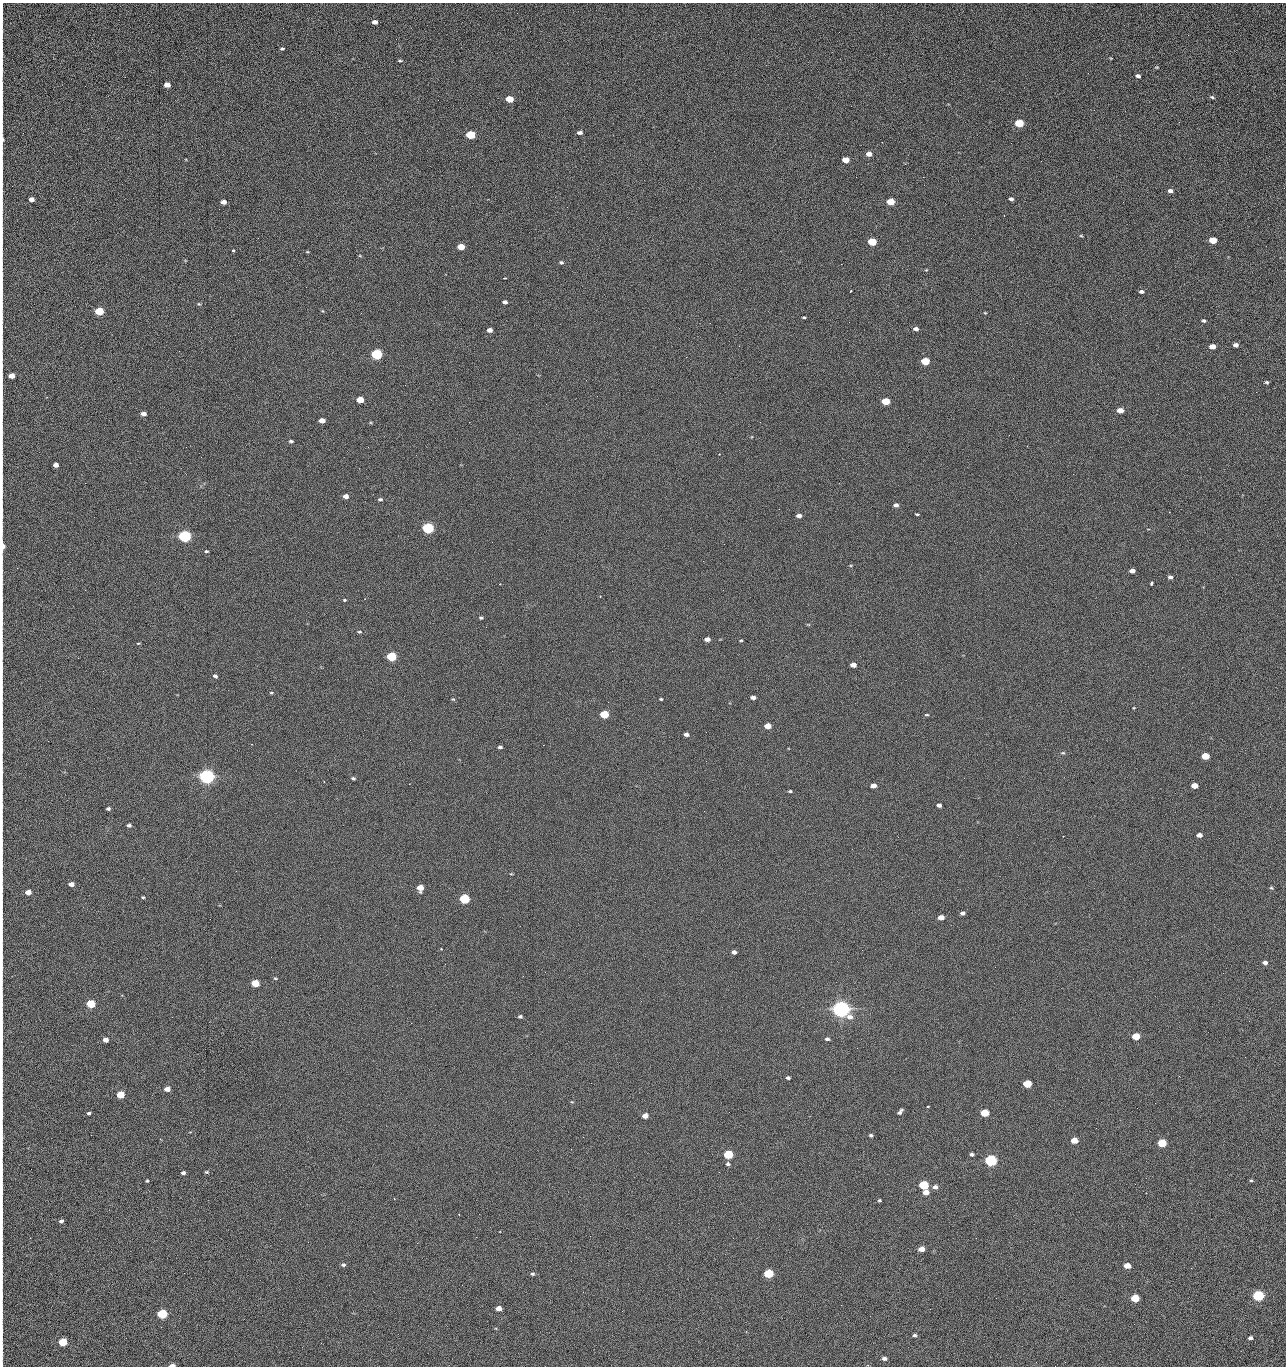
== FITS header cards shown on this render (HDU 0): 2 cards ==
NAXIS1  =                 1284 /fastest changing axis
NAXIS2  =                 1364 /next to fastest changing axis

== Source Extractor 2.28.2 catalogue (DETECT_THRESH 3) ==
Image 1284 x 1364 px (HDU 0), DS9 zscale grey, 1 PNG px = 1 image px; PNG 1288 x 1368 px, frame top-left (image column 1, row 1364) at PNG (2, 3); no overlay
Background 122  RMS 14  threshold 43.2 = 3 sigma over >= 5 px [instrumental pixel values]
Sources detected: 231; all 231 listed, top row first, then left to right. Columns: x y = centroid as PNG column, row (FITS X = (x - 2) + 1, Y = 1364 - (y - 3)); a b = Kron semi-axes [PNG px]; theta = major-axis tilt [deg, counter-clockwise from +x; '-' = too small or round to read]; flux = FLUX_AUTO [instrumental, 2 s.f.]
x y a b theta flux
2 19 23 2 90 3.7e+03
375 22 5 4 - 4.7e+03
1188 35 2 2 - 1.3e+03
282 49 4 3 - 1.4e+03
2 54 14 2 90 2.5e+03
1111 58 5 3 - 7.0e+02
400 61 5 3 - 1.3e+03
1157 67 5 4 - 9.2e+02
2 71 14 2 90 2.3e+03
1138 76 5 3 - 2.7e+03
2 85 13 2 90 2.3e+03
167 85 5 4 - 8.7e+03
1212 97 6 4 -16 1.5e+03
509 99 5 4 - 2.3e+04
2 112 21 2 90 3.9e+03
1179 122 3 2 - 1.3e+03
1019 123 6 4 -6 4.5e+04
580 133 5 3 - 3.4e+03
470 135 6 4 -2 5.4e+04
2 139 9 3 90 3.0e+03
882 142 3 2 - 9.4e+02
869 154 6 5 - 6.6e+03
846 160 5 4 - 1.6e+04
1041 161 2 2 - 1.8e+03
2 170 15 2 90 2.8e+03
856 177 2 2 - 2.2e+03
923 177 2 2 - 1.8e+04
1170 191 5 4 - 3.5e+03
2 196 9 2 90 1.5e+03
31 199 5 4 - 5.0e+03
1011 199 4 3 - 2.6e+03
223 202 5 4 - 6.1e+03
891 202 5 4 - 2.8e+04
1123 202 3 2 - 9.4e+02
2 232 19 2 90 3.1e+03
1081 236 5 3 - 9.4e+02
1213 240 5 4 - 2.4e+04
872 242 6 4 -5 4.2e+04
461 247 5 4 - 2.0e+04
233 251 3 3 - 2.9e+03
307 252 5 3 - 7.5e+02
360 256 5 3 - 7.8e+02
561 262 5 4 - 1.8e+03
841 264 2 2 - 2.6e+04
926 270 4 3 - 7.6e+02
2 276 15 2 90 2.4e+03
504 278 3 2 - 1.1e+03
306 287 2 2 - 7.1e+02
850 291 3 2 - 8.1e+02
1141 292 5 4 - 2.6e+03
505 302 5 4 - 3.1e+03
199 304 5 4 - 1.1e+03
2 307 16 2 90 2.6e+03
99 311 5 4 - 5.2e+04
323 311 5 3 - 8.0e+02
985 313 4 3 - 7.9e+02
804 317 3 2 - 1.0e+03
1204 321 4 4 - 2.1e+03
849 322 2 2 - 6.8e+02
710 323 2 2 - 3.3e+03
916 329 5 4 - 3.5e+03
490 330 5 4 - 5.0e+03
1236 345 5 4 - 4.6e+03
739 346 2 2 - 4.9e+02
1212 347 5 4 - 9.8e+03
377 354 6 5 - 1.6e+05
925 361 5 4 - 4.0e+04
2 366 8 2 90 1.2e+03
11 376 5 4 - 1.1e+04
1266 382 5 4 - 1.5e+03
1256 392 2 2 - 1.0e+03
360 400 5 4 - 2.0e+04
886 401 5 4 - 3.3e+04
2 410 20 2 90 3.4e+03
1120 410 5 4 - 9.9e+03
143 414 5 4 - 5.0e+03
322 421 5 4 - 9.3e+03
1009 435 2 2 - 3.3e+03
291 441 5 4 - 1.6e+03
1027 446 2 2 - 5.5e+02
186 447 2 2 - 3.0e+03
719 454 2 2 - 4.8e+02
2 464 11 2 90 1.7e+03
56 465 4 4 - 5.9e+03
85 483 3 2 - 9.3e+02
345 496 5 4 - 5.3e+03
380 499 6 4 0 1.7e+03
896 505 5 4 - 3.5e+03
779 509 2 2 - 5.1e+02
2 510 11 2 90 1.8e+03
917 514 4 3 - 1.1e+03
799 516 5 4 - 4.9e+03
428 528 6 5 - 2.0e+05
185 536 6 5 - 3.2e+05
492 542 2 2 - 2.6e+03
3 546 6 3 -89 9.4e+03
206 551 4 3 - 1.3e+03
1132 571 5 4 - 5.3e+03
1170 577 5 4 - 2.3e+03
1151 583 4 3 - 3.6e+03
500 584 3 2 - 5.4e+02
344 600 4 3 - 1.0e+03
481 618 5 4 - 1.4e+03
359 632 7 4 4 1.3e+03
707 639 5 4 - 5.3e+03
741 640 4 3 - 9.2e+02
138 643 5 3 - 8.5e+02
391 656 5 4 - 9.1e+04
853 665 5 4 - 7.5e+03
2 669 15 2 90 2.4e+03
215 676 5 4 - 2.0e+03
271 693 4 4 - 9.4e+02
753 697 5 3 - 4.0e+03
453 699 5 4 - 1.1e+03
661 699 3 3 - 1.1e+03
1134 708 4 3 - 7.0e+02
604 714 5 4 - 5.3e+04
927 715 5 3 - 1.1e+03
768 726 5 4 - 1.4e+04
706 732 2 2 - 6.3e+02
686 734 4 4 - 3.6e+03
543 745 2 2 - 3.3e+03
500 747 4 3 - 2.5e+03
2 748 15 2 90 2.4e+03
1063 753 6 4 6 1.3e+03
1205 756 5 4 - 2.7e+04
706 761 2 2 - 2.1e+03
207 776 6 5 - 7.0e+05
353 778 4 3 - 1.5e+03
324 782 2 2 - 7.6e+02
873 786 5 4 - 6.1e+03
1194 786 5 4 - 1.3e+04
2 788 10 2 90 1.5e+03
790 791 4 3 - 1.4e+03
939 805 4 4 - 3.9e+03
2 806 8 2 90 1.4e+03
108 809 4 3 - 2.0e+03
129 825 4 3 - 2.3e+03
1199 835 5 4 - 5.8e+03
2 851 9 2 90 1.5e+03
71 884 5 4 - 5.7e+03
420 888 5 5 - 1.4e+04
1271 888 5 4 - 1.3e+03
28 892 5 4 - 9.7e+03
143 897 4 3 - 1.1e+03
464 899 5 5 - 1.3e+05
962 913 4 3 - 2.9e+03
941 917 5 4 - 9.7e+03
441 949 3 3 - 9.0e+02
734 952 4 4 - 3.5e+03
2 957 17 2 90 3.0e+03
1265 962 4 4 - 4.2e+03
523 976 2 2 - 2.2e+03
275 978 4 3 - 1.0e+03
255 983 5 4 - 3.3e+04
91 1004 5 4 - 5.4e+04
841 1009 7 5 -10 1.1e+06
520 1016 4 3 - 2.0e+03
411 1023 2 2 - 5.5e+03
2 1036 28 2 90 5.0e+03
1136 1036 5 4 - 2.9e+04
827 1039 5 4 - 2.2e+03
105 1040 5 4 - 6.3e+03
857 1048 2 2 - 1.5e+03
1245 1057 2 2 - 1.8e+03
1179 1076 2 2 - 2.8e+03
788 1078 4 3 - 2.1e+03
1027 1084 5 4 - 4.8e+04
167 1089 5 4 - 7.4e+03
120 1095 5 4 - 3.2e+04
572 1102 5 3 - 8.7e+02
1155 1103 3 2 - 8.7e+02
928 1106 3 3 - 1.2e+03
729 1112 2 2 - 7.8e+02
900 1112 7 3 51 2.6e+03
89 1113 4 3 - 1.7e+03
984 1113 5 4 - 4.4e+04
2 1115 16 2 90 2.5e+03
645 1116 5 4 - 9.1e+03
91 1135 2 2 - 2.4e+03
871 1135 4 3 - 1.8e+03
583 1137 2 2 - 2.0e+03
1074 1140 5 4 - 1.7e+04
1162 1143 5 4 - 5.8e+04
571 1149 2 2 - 9.8e+02
2 1154 8 2 90 1.2e+03
728 1154 5 4 - 7.9e+04
972 1154 4 3 - 2.2e+03
991 1160 5 5 - 2.8e+05
728 1164 6 5 - 2.0e+03
207 1172 5 3 - 1.3e+03
183 1173 4 3 - 2.7e+03
1251 1180 5 4 - 1.3e+03
147 1181 3 3 - 1.2e+03
924 1185 5 4 - 8.5e+04
935 1187 6 5 - 4.1e+03
926 1192 5 4 - 9.7e+03
394 1199 3 2 - 1.2e+03
879 1200 3 3 - 1.3e+03
2 1213 18 2 90 2.9e+03
280 1219 2 2 - 2.0e+03
61 1221 5 4 - 2.4e+03
476 1237 2 2 - 7.2e+03
308 1242 2 2 - 1.8e+03
417 1243 2 2 - 5.4e+03
921 1249 5 4 - 9.1e+03
2 1254 9 2 90 1.3e+03
2 1265 10 2 90 1.5e+03
343 1265 5 4 - 1.9e+03
1127 1266 5 4 - 1.4e+04
1191 1268 2 2 - 4.1e+02
532 1274 5 5 - 1.7e+03
768 1274 5 4 - 8.1e+04
2 1276 10 2 90 1.6e+03
583 1292 2 2 - 5.8e+02
1258 1295 5 5 - 1.9e+05
2 1297 9 2 90 1.5e+03
996 1298 2 2 - 2.6e+03
1135 1298 5 4 - 4.6e+04
498 1308 5 4 - 8.2e+03
622 1311 3 2 - 9.0e+02
162 1314 5 5 - 1.0e+05
2 1332 11 2 90 1.8e+03
914 1335 5 4 - 2.1e+03
1250 1338 4 3 - 3.0e+03
63 1342 5 4 - 5.4e+04
321 1343 2 2 - 5.6e+02
2 1353 9 2 90 1.8e+03
884 1358 5 4 - 3.5e+03
172 1365 5 3 - 7.9e+03
1055 1366 2 2 - 1.9e+03
At the frame edge (FLAGS 8, measured only in part): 34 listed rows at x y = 2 19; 2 54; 2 71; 2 85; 2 112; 2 139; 2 170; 2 196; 2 232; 2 276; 2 307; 2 366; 2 410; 2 464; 2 510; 3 546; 2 669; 2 748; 2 788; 2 806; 2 851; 2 957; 2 1036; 2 1115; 2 1154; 2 1213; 2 1254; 2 1265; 2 1276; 2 1297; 2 1332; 2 1353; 172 1365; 1055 1366

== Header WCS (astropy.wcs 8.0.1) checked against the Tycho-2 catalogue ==
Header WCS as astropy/WCSLIB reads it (CRVAL/CRPIX/CD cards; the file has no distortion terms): RA---TAN/DEC--TAN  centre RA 15:41:41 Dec +51:59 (235.42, +51.98 deg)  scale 1.26 arcsec/px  FOV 26.9' x 28.5'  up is +92 deg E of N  parity flipped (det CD > 0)
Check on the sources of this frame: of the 60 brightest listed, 11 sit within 2.0 arcsec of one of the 11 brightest Tycho-2 stars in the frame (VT <= 12.29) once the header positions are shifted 0.42 arcsec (0.41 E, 0.10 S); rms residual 1.07 arcsec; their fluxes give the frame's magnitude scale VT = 24.59 - 2.5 log10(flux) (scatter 0.15 mag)
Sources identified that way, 11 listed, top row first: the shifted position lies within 2.0 arcsec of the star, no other Tycho-2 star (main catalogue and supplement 1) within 4.0 arcsec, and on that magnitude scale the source's flux lands within +1.5 / -3 mag of the star's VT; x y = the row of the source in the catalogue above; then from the Tycho-2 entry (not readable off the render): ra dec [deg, ICRS J2000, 3 dp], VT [Tycho-2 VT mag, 2 dp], TYC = Tycho-2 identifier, HIP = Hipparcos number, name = IAU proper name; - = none
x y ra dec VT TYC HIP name
377 354 235.614 +52.064 11.61 3489-1132-1 - -
428 528 235.514 +52.049 11.19 3489-1407-1 - -
185 536 235.515 +52.133 11.12 3489-1380-1 - -
207 776 235.378 +52.130 9.31 3489-1322-1 76850 -
464 899 235.303 +52.042 11.52 3489-958-1 - -
841 1009 235.232 +51.912 9.59 3489-824-1 - -
991 1160 235.143 +51.862 10.97 3489-1016-1 - -
924 1185 235.131 +51.886 12.29 3489-908-1 - -
768 1274 235.084 +51.941 11.45 3489-1346-1 - -
1258 1295 235.062 +51.771 11.53 3489-1453-1 - -
162 1314 235.075 +52.152 11.74 3489-912-1 - -